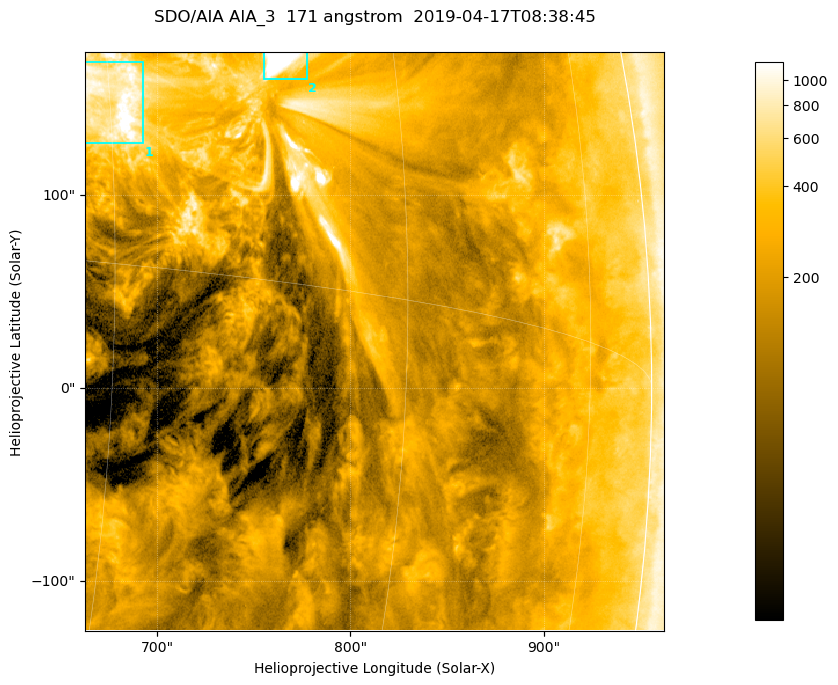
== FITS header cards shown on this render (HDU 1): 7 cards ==
TELESCOP= 'SDO/AIA '           / For AIA: SDO/AIA
INSTRUME= 'AIA_3   '           / For AIA: AIA_ATA1, AIA_ATA2, AIA_ATA3 or AIA_AT
WAVELNTH=                  171 / [angstrom] Wavelength
WAVEUNIT= 'angstrom'           / Wavelength unit: angstrom
DATE-OBS= '2019-04-17T08:38:45.346' / [ISO] Date when observation started; ISO 8
CTYPE1  = 'HPLN-TAN'           / CTYPE1; Typically HPLN
CTYPE2  = 'HPLT-TAN'           / CTYPE2; Typically HPLT

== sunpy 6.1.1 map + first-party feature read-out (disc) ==
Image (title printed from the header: SDO/AIA AIA_3  171 angstrom  2019-04-17T08:38:45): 500 x 500 px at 0.599 arcsec/px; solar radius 956 arcsec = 1595 px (partial field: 3.0% of the solar disc is inside the frame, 96% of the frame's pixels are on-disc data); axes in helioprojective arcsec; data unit not stated in the header (colour bar unlabelled)
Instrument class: DISC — disc imager (sunpy class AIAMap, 171 A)
Bright regions (active regions / flare kernels): reference = the on-disc median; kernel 5 px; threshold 5 sigma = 568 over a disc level ~192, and >= 1.15x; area >= 250 px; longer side >= 6 px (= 3.6 arcsec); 2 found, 2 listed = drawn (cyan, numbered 1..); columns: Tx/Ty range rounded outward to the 2 arcsec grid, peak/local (2 s.f.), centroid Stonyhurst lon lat
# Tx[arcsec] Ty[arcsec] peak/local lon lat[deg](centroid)
1 662..694 126..170 9.4 +45 +5
2 754..778 160..174 19 +53 +7
Off-limb structures (1.02-1.3 R_sun): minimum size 125 px: none found